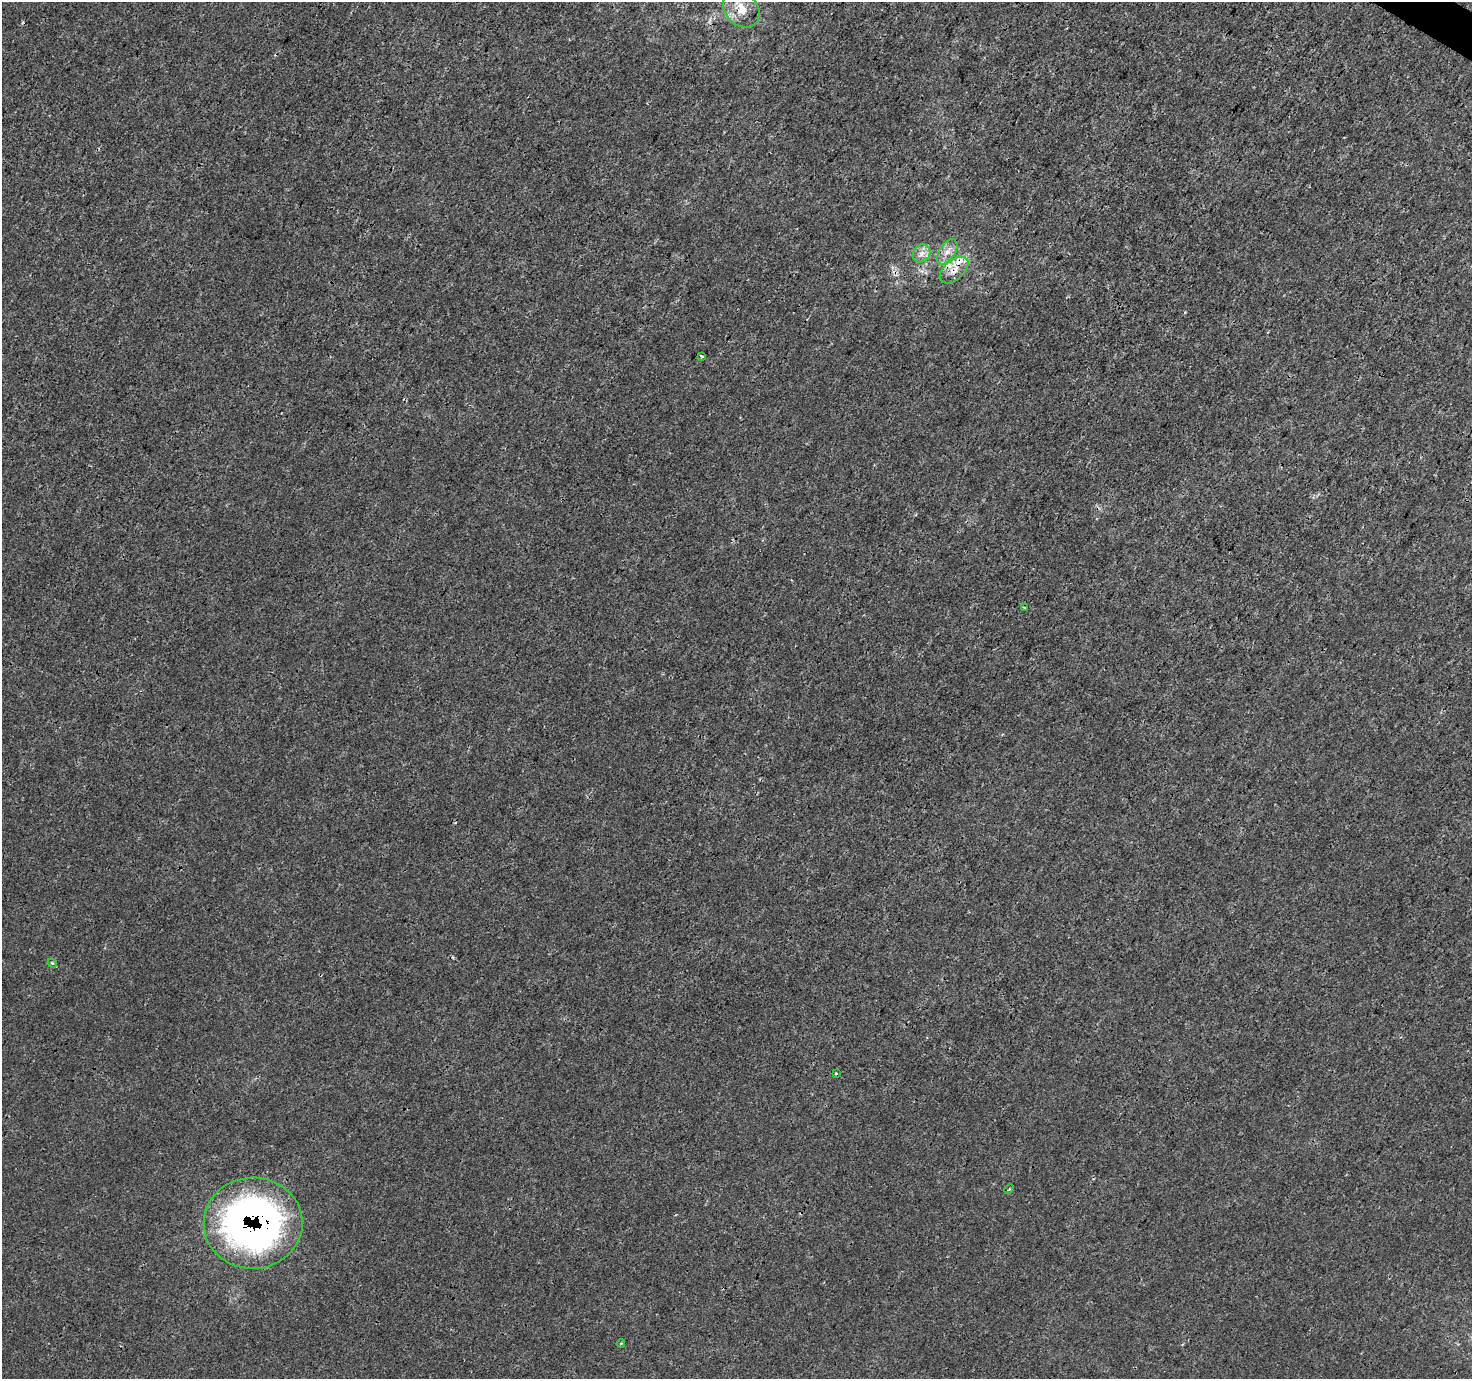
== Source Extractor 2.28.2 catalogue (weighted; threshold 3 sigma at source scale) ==
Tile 10 of 4 x 4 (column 2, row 3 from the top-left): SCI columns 1481-2950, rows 1637-3013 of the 5893 x 5961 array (HDU 1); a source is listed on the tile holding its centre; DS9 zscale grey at full resolution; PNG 1474 x 1381 px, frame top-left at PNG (2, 2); each listed source drawn as its Kron ellipse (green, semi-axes under 4 px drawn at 4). Shown black and unused: <1% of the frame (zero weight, under 3 of 4 exposures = <1% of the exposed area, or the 3 px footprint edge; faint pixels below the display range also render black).
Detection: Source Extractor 2.28.2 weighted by HDU 2 'WHT'; one run over the whole footprint, this tile lists its part. Background 1.24e-04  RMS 0.0015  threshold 0.00653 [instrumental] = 3 sigma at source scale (4.5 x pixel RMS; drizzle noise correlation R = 1.50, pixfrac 1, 0.0396/0.0396 arcsec/px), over >= 5 px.
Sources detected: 13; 2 inside a brighter listed object's ellipse — not listed separately; the other 11 listed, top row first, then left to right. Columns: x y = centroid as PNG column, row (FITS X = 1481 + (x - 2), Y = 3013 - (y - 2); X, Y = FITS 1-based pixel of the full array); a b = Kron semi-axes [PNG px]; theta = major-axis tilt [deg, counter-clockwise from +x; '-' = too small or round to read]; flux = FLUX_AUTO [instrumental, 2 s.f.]
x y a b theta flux
741 9 20 16 -46 3.2
947 252 14 7 56 1.2
922 253 9 8 - 0.95
954 270 17 9 40 1.7
702 356 3 3 - 0.98
1024 608 4 3 - 0.18
52 963 5 4 - 0.18
836 1073 3 3 - 0.19
1009 1189 5 3 - 0.16
253 1223 49 45 2 73
621 1343 4 2 - 0.12
Overlapping masked pixels (flux is a lower limit): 3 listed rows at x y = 741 9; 954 270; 253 1223